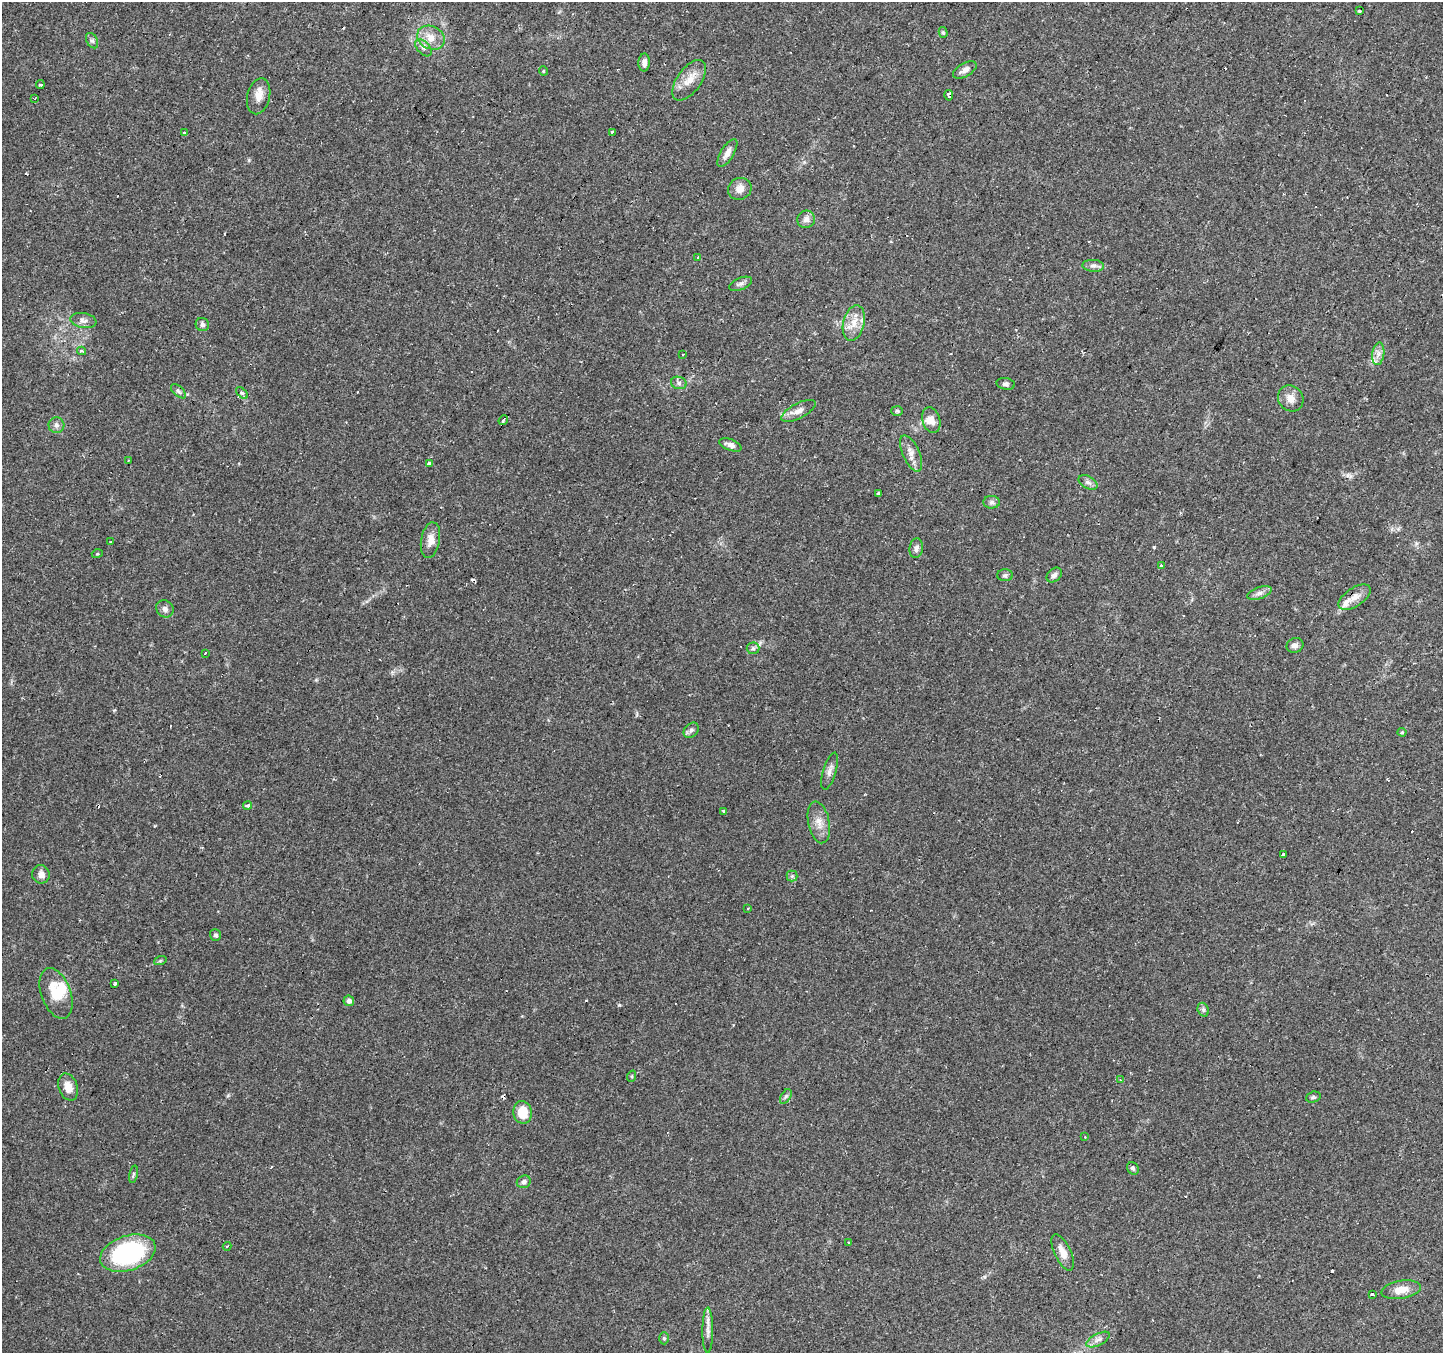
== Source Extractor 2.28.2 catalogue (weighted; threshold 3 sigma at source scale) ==
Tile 10 of 4 x 4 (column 2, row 3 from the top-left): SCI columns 1442-2882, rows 1546-2896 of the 5765 x 5860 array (HDU 1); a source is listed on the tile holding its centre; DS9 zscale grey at full resolution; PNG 1445 x 1355 px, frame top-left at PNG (2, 2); each listed source drawn as its Kron ellipse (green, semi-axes under 4 px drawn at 4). Shown black and unused: <1% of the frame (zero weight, under 2 of 3 exposures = <1% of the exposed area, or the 3 px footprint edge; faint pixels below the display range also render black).
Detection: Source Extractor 2.28.2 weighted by HDU 2 'WHT'; one run over the whole footprint, this tile lists its part. Background 0.0783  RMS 0.006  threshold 0.0268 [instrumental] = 3 sigma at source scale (4.5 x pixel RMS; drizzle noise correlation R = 1.50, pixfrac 1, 0.0396/0.0396 arcsec/px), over >= 5 px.
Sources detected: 113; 1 inside a brighter object's white glare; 18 cosmic-ray / hot-pixel residue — neither listed nor drawn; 2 inside a brighter listed object's ellipse — not listed separately; the other 92 listed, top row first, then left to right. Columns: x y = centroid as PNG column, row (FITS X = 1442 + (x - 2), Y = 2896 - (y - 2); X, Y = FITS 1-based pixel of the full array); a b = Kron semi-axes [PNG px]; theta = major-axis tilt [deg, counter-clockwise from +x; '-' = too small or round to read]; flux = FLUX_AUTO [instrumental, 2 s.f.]
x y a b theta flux
1359 11 4 3 - 1.4
943 32 5 4 - 1
431 38 14 11 -26 7.3
92 41 8 5 -62 1.6
423 48 10 6 -47 2.3
644 63 9 5 88 2.7
965 70 13 6 30 3.1
543 71 5 3 - 0.43
689 80 23 12 54 8.6
40 85 4 3 - 1.3
949 95 5 3 - 8.6
259 96 18 11 76 6.5
35 98 3 2 - 0.4
612 132 3 3 - 0.99
185 133 4 3 - 2.9
727 153 16 6 59 4
740 189 12 10 30 4.9
806 219 9 8 - 3.1
698 257 3 3 - 1.9
1093 266 11 6 -3 2.2
740 284 12 6 22 2
83 320 13 7 -9 2.8
854 323 18 10 76 7.8
202 325 7 6 - 1.8
82 351 5 3 - 1.3
1378 354 11 6 82 3.2
683 355 2 2 - 0.57
679 383 8 6 -16 1.7
1006 384 9 5 -10 1.7
178 391 9 5 -42 1.3
242 393 7 4 -43 1.1
1291 398 13 12 - 5.5
798 411 19 7 27 4.4
897 411 6 5 - 0.89
503 420 5 3 - 2
931 420 13 9 -72 6.2
56 425 8 7 - 2.2
730 445 12 5 -20 2.7
911 453 19 8 -66 5.1
129 460 3 2 - 0.49
429 464 3 3 - 2.9
1088 482 10 6 -30 2.2
878 494 4 3 - 2.4
992 502 8 6 -1 1.7
430 540 18 9 80 6.1
110 542 3 2 - 0.43
916 548 10 7 81 2.3
97 554 5 3 - 0.57
1161 565 3 3 - 1.8
1005 575 8 6 0 1.5
1054 575 9 6 43 1.9
1259 593 13 5 18 2.7
1355 597 18 9 34 6
165 609 9 8 - 2.3
1295 645 9 7 22 2.3
753 648 6 6 - 1.3
205 653 3 2 - 0.74
691 730 8 6 44 1.8
1402 732 4 4 - 0.73
830 771 19 6 73 3.3
248 805 4 4 - 2
723 811 4 3 - 1.1
819 822 21 10 -79 6.8
1283 854 4 3 - 11
41 874 9 8 - 3.2
792 876 5 5 - 1.2
747 908 3 3 - 1.7
215 935 6 5 - 1.2
160 961 6 4 19 0.8
115 984 4 3 - 1.7
56 993 26 14 -70 17
349 1001 5 5 - 1.9
1203 1010 7 5 -70 1.4
632 1076 6 3 71 0.62
1120 1080 3 3 - 0.75
68 1087 14 9 -72 6.1
786 1096 8 5 59 1.3
1313 1097 7 5 19 1.1
523 1112 11 9 -78 12
1085 1137 3 3 - 0.5
1133 1168 7 5 -54 1.1
133 1174 8 3 77 1
524 1182 7 6 - 1.9
849 1242 3 3 - 2.4
227 1246 4 3 - 0.91
1063 1252 19 8 -65 6.4
128 1253 28 17 18 77
1401 1290 20 9 9 7.3
1372 1294 3 3 - 4.1
708 1330 23 5 90 3.9
664 1338 6 5 - 0.92
1098 1340 13 6 27 2.8
Overlapping masked pixels (flux is a lower limit): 2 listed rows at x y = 949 95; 1355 597
Unlisted compact peaks at least as high as the median listed source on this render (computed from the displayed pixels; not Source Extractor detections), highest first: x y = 619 1005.